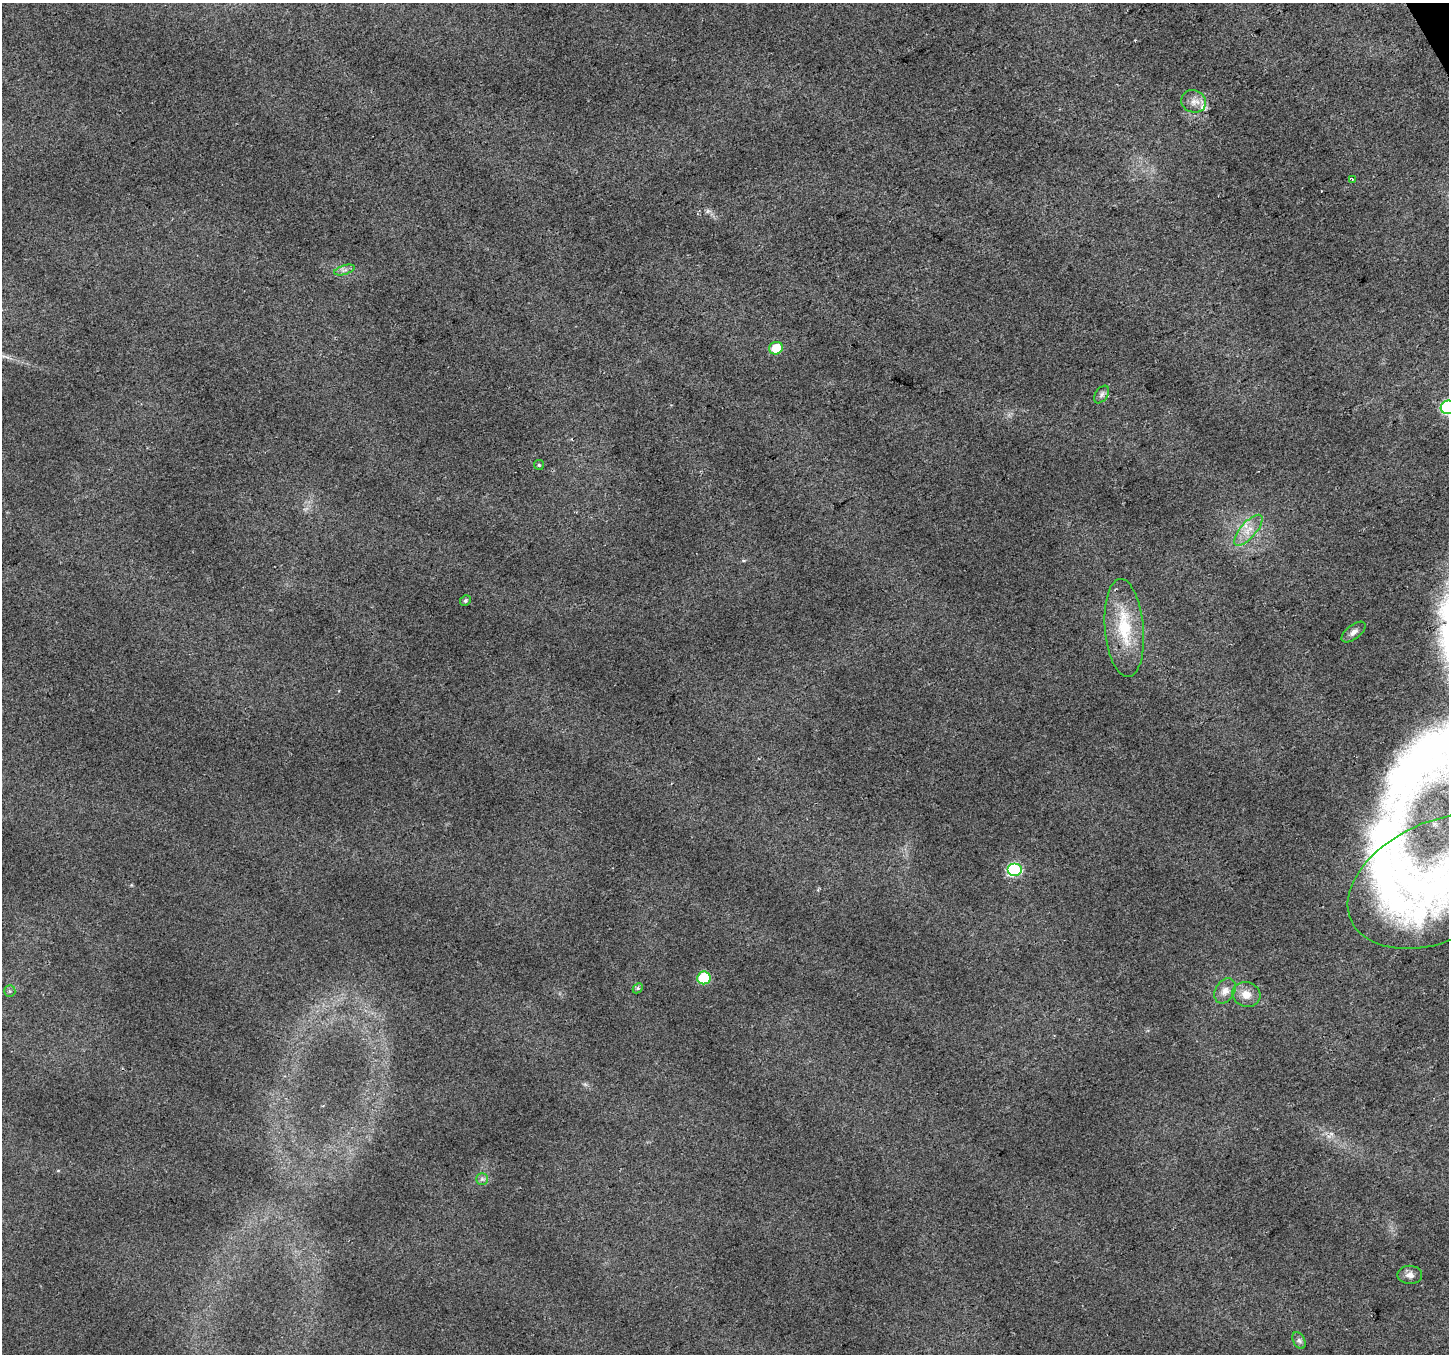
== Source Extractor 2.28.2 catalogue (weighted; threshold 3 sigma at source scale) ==
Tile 10 of 4 x 4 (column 2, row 3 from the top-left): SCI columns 1450-2896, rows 1517-2868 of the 5789 x 5676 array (HDU 1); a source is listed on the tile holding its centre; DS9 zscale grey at full resolution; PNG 1451 x 1356 px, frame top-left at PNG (2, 3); each listed source drawn as its Kron ellipse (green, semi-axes under 4 px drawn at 4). Shown black and unused: <1% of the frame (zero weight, under 2 of 3 exposures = <1% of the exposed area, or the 3 px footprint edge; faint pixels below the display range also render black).
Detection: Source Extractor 2.28.2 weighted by HDU 2 'WHT'; one run over the whole footprint, this tile lists its part. Background 0.0194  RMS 0.0082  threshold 0.0371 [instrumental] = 3 sigma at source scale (4.5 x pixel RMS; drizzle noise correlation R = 1.50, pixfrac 1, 0.0396/0.0396 arcsec/px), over >= 5 px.
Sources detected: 25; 1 cosmic-ray / hot-pixel residue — neither listed nor drawn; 3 inside a brighter listed object's ellipse — not listed separately; the other 21 listed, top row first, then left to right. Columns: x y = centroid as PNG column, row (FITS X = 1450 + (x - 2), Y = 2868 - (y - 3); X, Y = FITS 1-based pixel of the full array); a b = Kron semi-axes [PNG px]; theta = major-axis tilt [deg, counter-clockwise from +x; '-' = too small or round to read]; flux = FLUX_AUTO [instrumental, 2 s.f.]
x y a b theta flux
1194 101 12 11 - 6.5
1352 179 4 2 - 0.63
344 270 10 4 18 2.8
776 348 7 6 - 18
1102 394 10 6 54 2.5
1448 407 7 6 - 120
539 465 5 5 - 1.1
1248 530 19 8 49 9.7
465 601 5 5 - 1.5
1124 628 49 19 -85 43
1354 632 14 7 38 4.9
1014 870 7 6 - 98
1439 881 97 59 24 320
704 978 7 6 - 49
638 988 6 4 44 1.3
10 991 6 5 - 1.6
1225 991 13 9 59 6.5
1246 994 14 12 -18 9.5
482 1179 6 5 - 1.9
1410 1275 12 9 -1 4.6
1299 1341 9 6 -62 2.3
Isophote crosses this tile's border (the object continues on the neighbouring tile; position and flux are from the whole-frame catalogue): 2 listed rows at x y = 1448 407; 1439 881